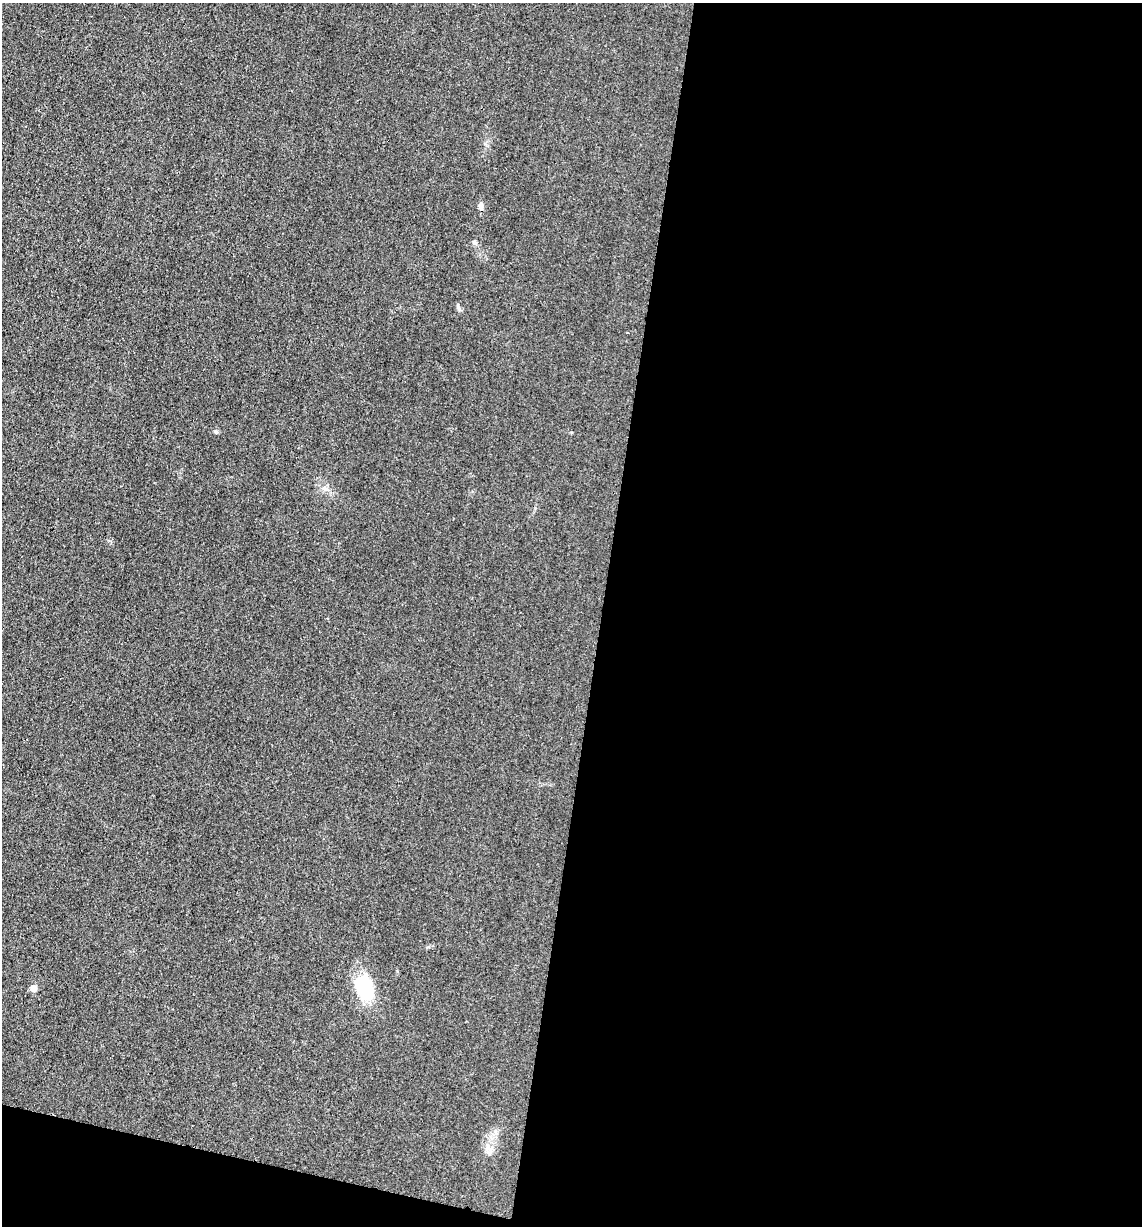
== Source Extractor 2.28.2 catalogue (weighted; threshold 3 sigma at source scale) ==
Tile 16 of 4 x 4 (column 4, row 4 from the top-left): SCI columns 3666-4805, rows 7-1230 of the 4933 x 4909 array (HDU 1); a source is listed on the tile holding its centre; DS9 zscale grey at full resolution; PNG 1144 x 1228 px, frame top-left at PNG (2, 3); no overlay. Shown black and unused: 50% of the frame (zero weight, under 3 of 4 exposures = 1% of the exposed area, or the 3 px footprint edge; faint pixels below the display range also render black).
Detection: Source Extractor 2.28.2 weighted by HDU 2 'WHT'; one run over the whole footprint, this tile lists its part. Background 0.0386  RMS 0.0057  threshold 0.0259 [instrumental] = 3 sigma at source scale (4.5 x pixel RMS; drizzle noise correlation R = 1.50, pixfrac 1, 0.05/0.05 arcsec/px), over >= 5 px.
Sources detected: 4; all 4 listed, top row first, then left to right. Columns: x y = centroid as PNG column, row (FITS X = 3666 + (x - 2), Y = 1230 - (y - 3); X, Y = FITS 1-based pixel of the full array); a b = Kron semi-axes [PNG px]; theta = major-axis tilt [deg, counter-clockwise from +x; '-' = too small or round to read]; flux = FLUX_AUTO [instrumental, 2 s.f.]
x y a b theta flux
481 206 8 6 -83 1.9
475 242 7 5 -43 1.1
364 987 25 16 -76 30
33 988 7 6 - 3.2